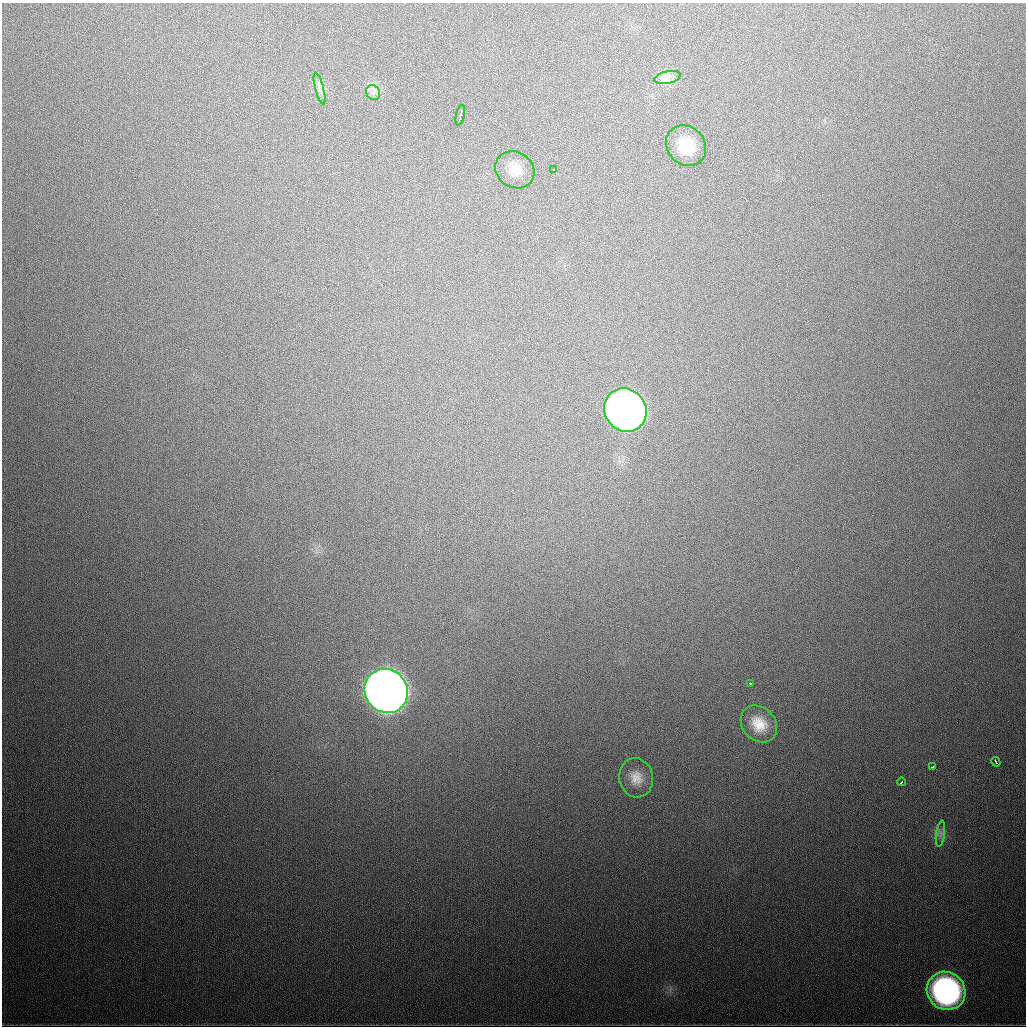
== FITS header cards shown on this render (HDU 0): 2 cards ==
NAXIS1  =                 1024
NAXIS2  =                 1024

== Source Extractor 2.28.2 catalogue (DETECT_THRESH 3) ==
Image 1024 x 1024 px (HDU 0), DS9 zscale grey, 1 PNG px = 1 image px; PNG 1028 x 1028 px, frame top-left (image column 1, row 1024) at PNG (2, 3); each listed source drawn as its Kron ellipse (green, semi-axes under 4 px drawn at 4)
Background 590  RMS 19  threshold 56.6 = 3 sigma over >= 5 px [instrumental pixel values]
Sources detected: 17; all 17 listed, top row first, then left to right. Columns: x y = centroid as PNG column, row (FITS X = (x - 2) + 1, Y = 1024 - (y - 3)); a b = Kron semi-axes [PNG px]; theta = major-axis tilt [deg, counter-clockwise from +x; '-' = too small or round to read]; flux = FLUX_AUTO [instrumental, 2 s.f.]
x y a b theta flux
667 77 13 6 12 8.4e+03
320 88 16 2 -75 3.4e+03
373 92 7 6 - 5.2e+03
460 115 10 2 76 5.5e+03
686 146 21 19 -46 4.0e+04
515 170 20 17 -33 2.3e+04
553 170 2 2 - 1.1e+03
625 410 22 20 -51 1.0e+06
750 683 3 2 - 2.9e+03
386 691 23 21 -49 2.3e+06
759 724 20 16 -46 2.9e+04
996 762 5 2 - 2.9e+03
932 767 4 2 - 4.1e+03
636 778 20 17 -78 2.0e+04
901 782 4 2 - 3.5e+03
940 834 13 4 82 4.9e+03
946 991 20 18 -41 3.9e+05